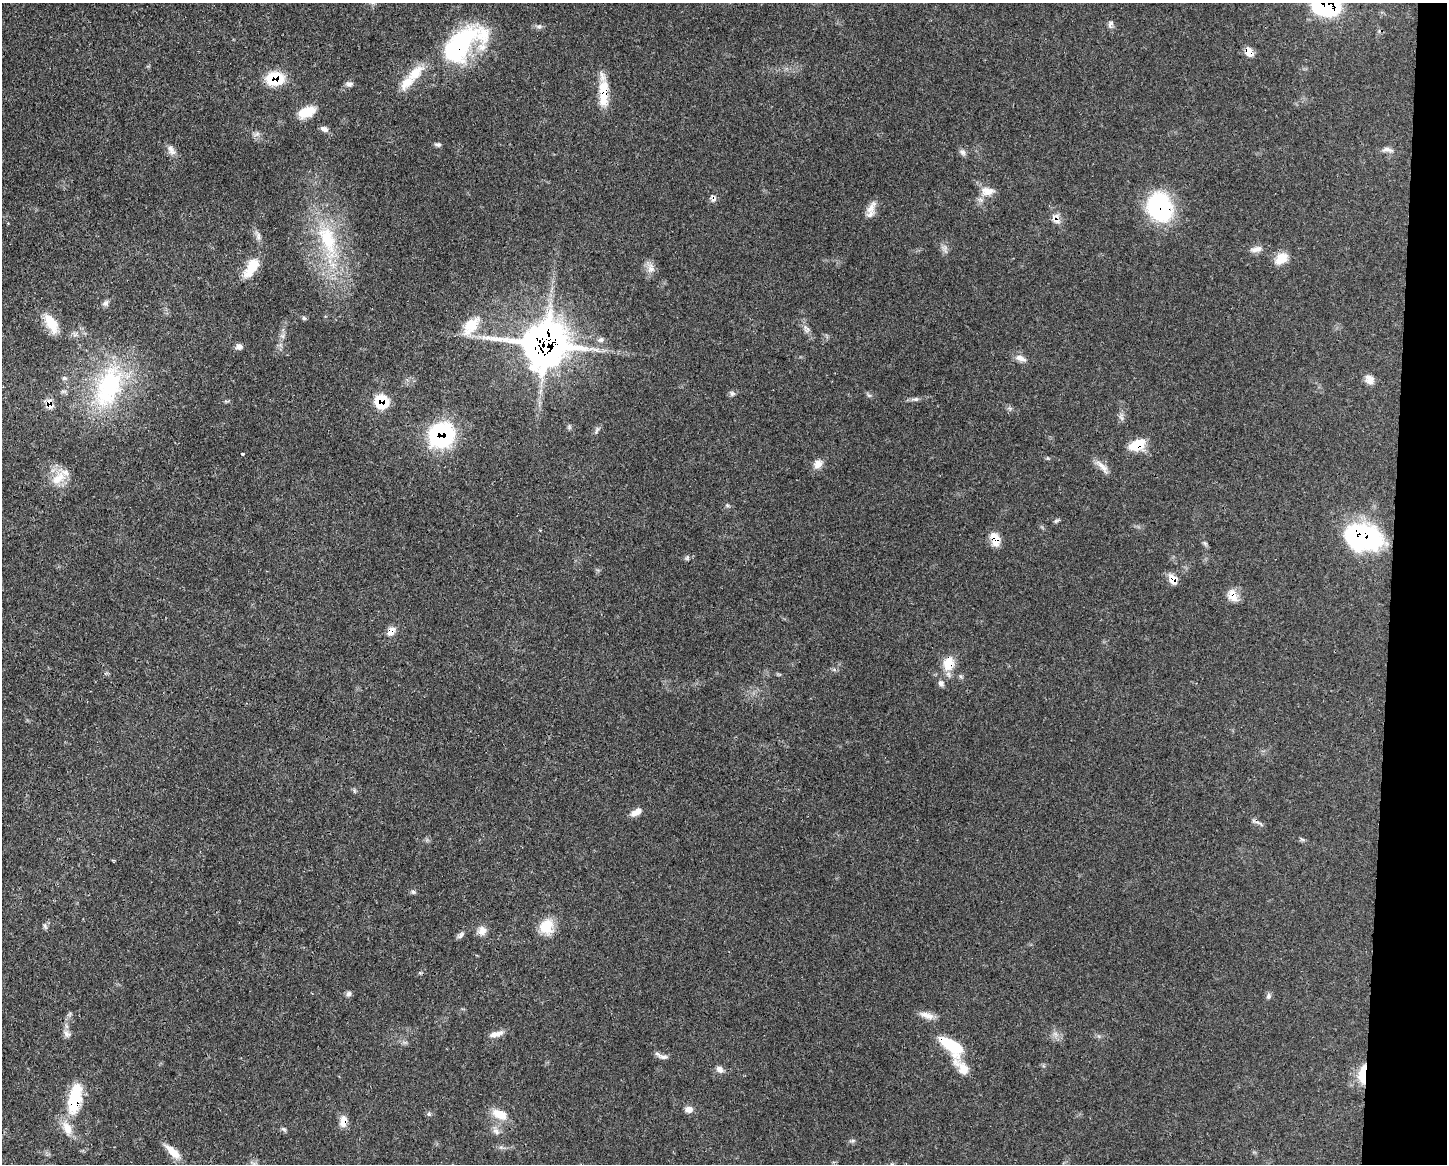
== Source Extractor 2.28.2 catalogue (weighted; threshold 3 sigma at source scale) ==
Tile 6 of 3 x 4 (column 3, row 2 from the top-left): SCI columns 3001-4445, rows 2329-3490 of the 4670 x 4658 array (HDU 1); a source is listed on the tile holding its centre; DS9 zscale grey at full resolution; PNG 1449 x 1166 px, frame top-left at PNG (2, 3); no overlay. Shown black and unused: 4% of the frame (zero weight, under 3 of 4 exposures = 1% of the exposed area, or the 3 px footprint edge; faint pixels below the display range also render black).
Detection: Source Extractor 2.28.2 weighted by HDU 2 'WHT'; one run over the whole footprint, this tile lists its part. Background 0.0552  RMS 0.0032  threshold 0.0146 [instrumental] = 3 sigma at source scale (4.5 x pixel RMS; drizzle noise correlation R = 1.50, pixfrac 1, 0.05/0.05 arcsec/px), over >= 5 px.
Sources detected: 94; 1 cosmic-ray / hot-pixel residue — not listed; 4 inside a brighter listed object's ellipse — not listed separately; the other 89 listed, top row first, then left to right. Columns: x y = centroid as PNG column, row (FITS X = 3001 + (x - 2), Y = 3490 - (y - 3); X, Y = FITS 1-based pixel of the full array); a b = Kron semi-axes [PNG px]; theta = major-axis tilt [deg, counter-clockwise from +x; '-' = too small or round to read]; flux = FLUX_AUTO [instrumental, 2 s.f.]
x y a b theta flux
1326 3 24 19 -44 59
1110 24 11 6 71 1
539 26 8 6 21 0.94
458 46 53 26 50 43
1249 52 12 8 -62 3.1
415 73 31 15 45 7.8
275 79 18 13 7 12
349 84 9 7 -1 1.1
604 93 33 10 89 9.3
307 112 18 10 21 6.7
324 129 10 6 -21 1.2
257 134 10 4 29 0.81
438 144 8 5 -5 0.74
171 150 16 8 -60 2.1
1387 150 15 7 -7 1.6
962 152 9 8 - 1.1
987 191 19 11 -1 3.7
1160 207 28 23 -67 37
871 208 21 9 62 3
1056 219 14 10 -78 2.6
258 236 12 6 -87 1.3
328 240 55 22 -73 27
945 249 13 6 -79 1.4
1256 249 16 7 8 2
1281 258 18 12 37 4.4
251 268 27 11 59 7.6
651 268 14 11 86 2.5
106 303 9 7 47 1
304 318 6 5 - 0.52
51 323 28 12 -61 6
471 326 29 15 52 7.6
807 329 15 6 -64 1.7
601 340 7 7 - 1
546 344 16 15 - 830
239 347 8 7 - 1.2
1021 358 17 8 -24 2.1
64 378 7 6 - 0.69
1369 379 12 9 -70 2.6
108 387 64 34 70 41
732 394 7 6 - 0.77
915 399 11 5 3 1
382 401 10 9 - 13
49 404 10 7 -76 3.5
597 430 12 4 65 0.77
441 435 25 23 50 34
1137 445 17 10 22 8.7
242 454 3 2 - 0.34
818 464 11 9 70 2.6
1102 466 25 7 -46 2.5
58 478 26 13 41 5.8
727 505 6 4 -44 0.51
1056 521 8 5 29 0.59
1363 536 31 21 -11 64
995 539 15 9 -76 4.9
1205 543 7 5 -44 0.57
687 558 7 5 88 0.61
1173 579 14 8 -61 3.1
1232 595 16 11 -68 3.6
391 631 13 8 55 2.6
948 664 18 13 80 6.1
941 683 9 7 -49 1.1
354 791 6 4 73 0.45
636 812 14 7 34 2.5
1259 823 17 3 -30 0.9
1302 839 8 4 -36 0.51
413 892 7 6 - 0.68
45 926 8 4 -54 0.62
546 926 19 17 49 6.9
482 931 12 11 - 2.3
461 935 12 5 49 0.99
348 994 7 6 - 0.93
1269 996 8 6 79 0.86
927 1015 20 8 -19 2.6
67 1034 11 8 -37 1.4
496 1034 19 7 15 2.5
951 1046 29 12 -37 15
664 1057 11 6 9 1.1
962 1068 26 11 -50 5.4
719 1069 10 8 -40 1.6
1362 1074 24 8 85 7
75 1099 32 12 80 19
689 1109 9 7 3 1.9
429 1114 6 4 -45 0.52
499 1114 22 12 -20 5
343 1121 14 8 83 3
284 1129 10 3 -50 0.54
496 1131 11 8 -51 1.6
172 1151 21 8 -44 4.8
254 1164 9 3 -45 0.78
Overlapping masked pixels (flux is a lower limit): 22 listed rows (the first 20) at x y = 1326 3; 458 46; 1249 52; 275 79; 604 93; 1160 207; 1056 219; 546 344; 382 401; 49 404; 441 435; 1137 445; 1363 536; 995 539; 1173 579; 1232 595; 391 631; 948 664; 951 1046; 1362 1074
Isophote crosses this tile's border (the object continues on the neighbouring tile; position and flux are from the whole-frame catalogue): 2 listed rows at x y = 1326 3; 254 1164